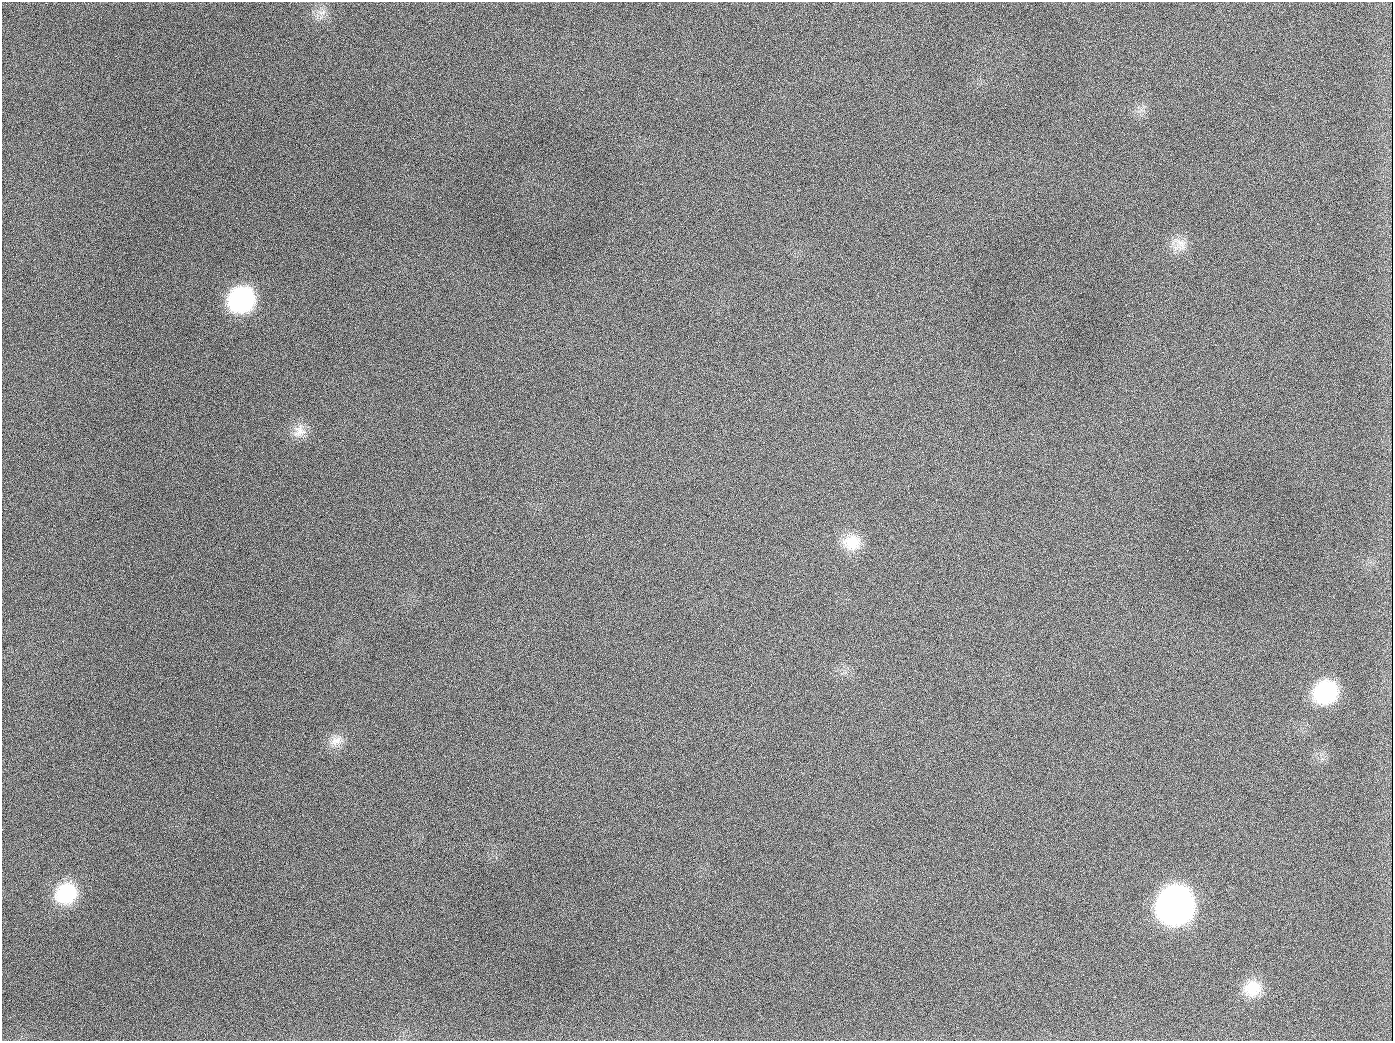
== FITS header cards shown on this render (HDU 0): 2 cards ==
NAXIS1  =                 1391
NAXIS2  =                 1039

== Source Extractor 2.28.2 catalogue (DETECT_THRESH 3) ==
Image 1391 x 1039 px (HDU 0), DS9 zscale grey, 1 PNG px = 1 image px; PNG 1395 x 1043 px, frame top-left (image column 1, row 1039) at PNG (2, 2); no overlay
Background 2010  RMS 82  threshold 245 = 3 sigma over >= 5 px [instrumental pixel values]
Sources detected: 13; all 13 listed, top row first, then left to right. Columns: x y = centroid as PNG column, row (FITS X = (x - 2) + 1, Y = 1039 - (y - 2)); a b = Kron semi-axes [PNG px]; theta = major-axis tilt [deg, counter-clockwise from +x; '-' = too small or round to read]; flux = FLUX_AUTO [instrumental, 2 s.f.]
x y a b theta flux
322 12 11 6 10 3.0e+04
189 126 3 2 - 6.0e+03
1181 244 21 10 -43 6.6e+04
241 300 24 21 36 6.7e+05
654 407 2 2 - 3.2e+03
299 431 19 17 62 7.7e+04
852 542 24 20 1 1.4e+05
1325 692 23 20 35 4.1e+05
336 741 19 12 29 6.5e+04
66 894 24 21 40 3.1e+05
1175 906 25 23 43 3.1e+06
1252 989 23 20 17 1.4e+05
944 1026 2 2 - 3.7e+03